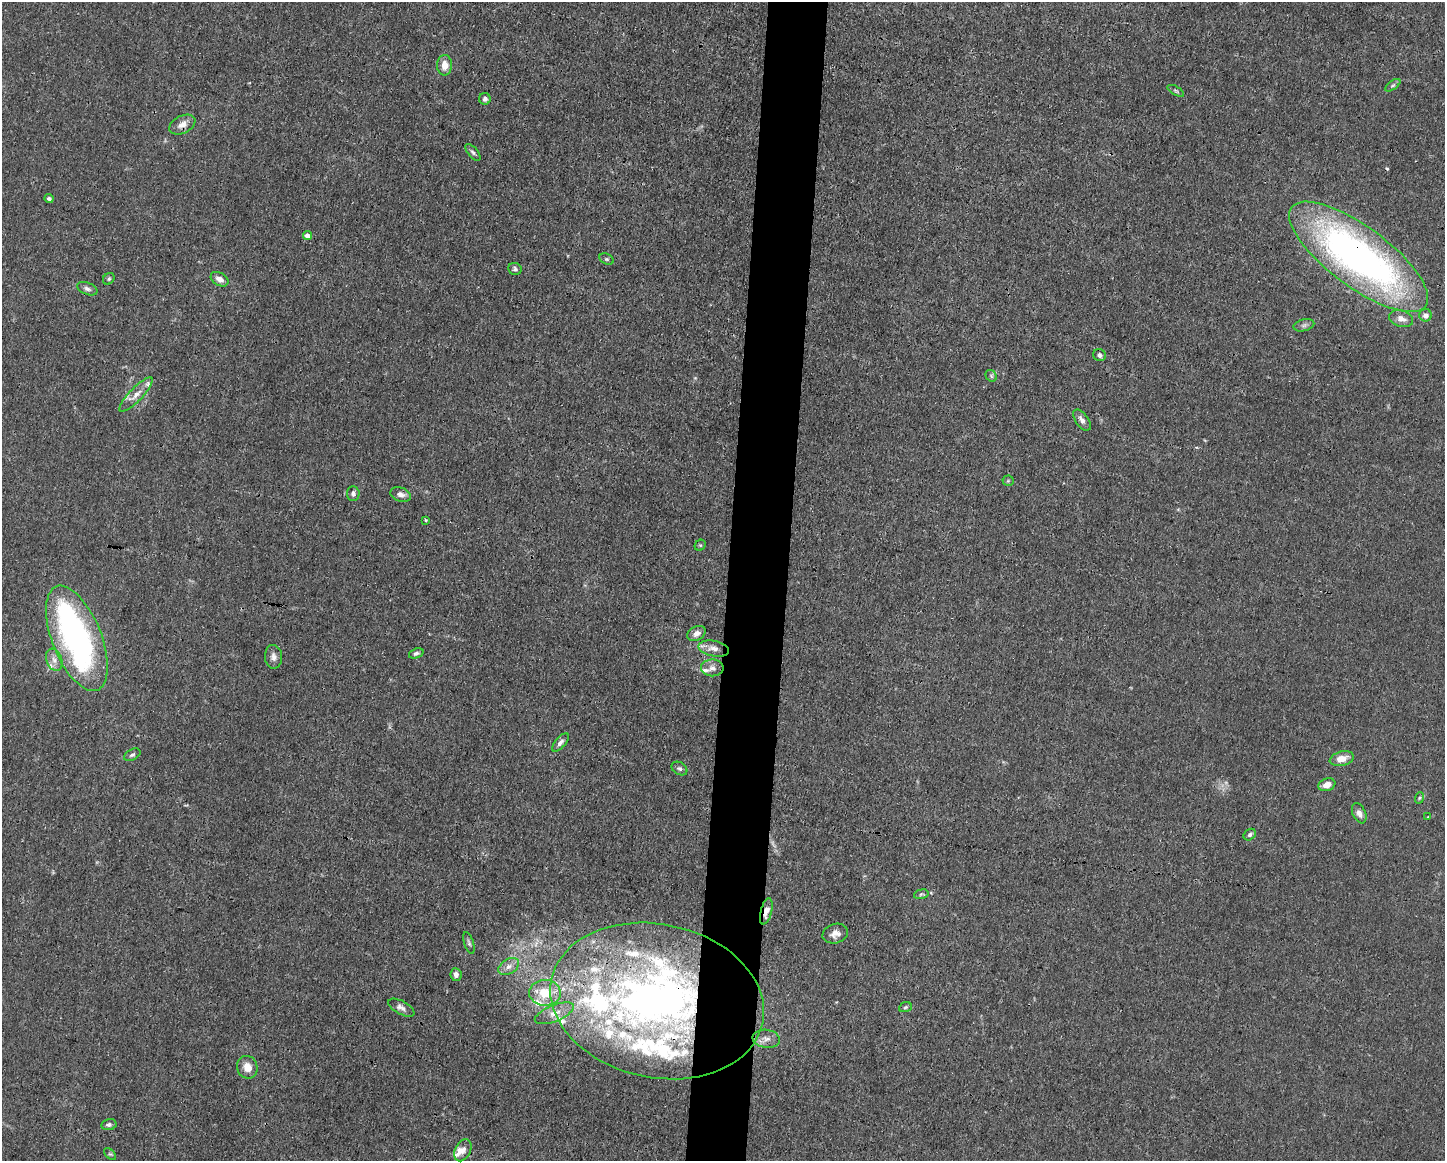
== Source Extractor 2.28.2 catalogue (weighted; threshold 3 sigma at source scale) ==
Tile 8 of 3 x 4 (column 2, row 3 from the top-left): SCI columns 1556-2998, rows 1161-2319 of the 4666 x 4638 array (HDU 1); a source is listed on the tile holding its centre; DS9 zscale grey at full resolution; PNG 1447 x 1163 px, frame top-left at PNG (2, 2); each listed source drawn as its Kron ellipse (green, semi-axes under 4 px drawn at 4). Shown black and unused: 4% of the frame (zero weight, under 3 of 4 exposures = <1% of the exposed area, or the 3 px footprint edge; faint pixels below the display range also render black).
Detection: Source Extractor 2.28.2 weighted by HDU 2 'WHT'; one run over the whole footprint, this tile lists its part. Background 0.0185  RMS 0.0025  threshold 0.0112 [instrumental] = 3 sigma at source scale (4.5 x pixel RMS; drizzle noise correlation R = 1.50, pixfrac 1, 0.05/0.05 arcsec/px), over >= 5 px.
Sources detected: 85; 3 inside a brighter object's white glare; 1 cosmic-ray / hot-pixel residue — neither listed nor drawn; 23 inside a brighter listed object's ellipse — not listed separately; the other 58 listed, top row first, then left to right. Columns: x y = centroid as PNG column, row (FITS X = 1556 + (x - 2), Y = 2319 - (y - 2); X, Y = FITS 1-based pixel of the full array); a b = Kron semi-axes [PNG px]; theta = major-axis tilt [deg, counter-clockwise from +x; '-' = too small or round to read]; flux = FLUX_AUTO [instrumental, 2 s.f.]
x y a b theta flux
445 65 10 7 88 2.8
1393 85 9 4 35 0.49
1176 91 9 4 -30 0.51
485 99 6 5 - 0.82
182 125 14 9 26 2
473 152 10 5 -49 0.63
49 199 4 4 - 0.56
307 236 4 4 - 2
1359 257 83 30 -36 120
606 259 8 5 -26 0.47
515 269 7 6 - 0.56
109 279 6 5 - 0.43
219 279 9 6 -31 1.6
87 289 10 6 -22 0.88
1426 315 6 6 - 1.2
1401 319 12 8 -16 1.8
1304 325 10 6 14 0.81
1100 355 6 6 - 0.65
991 376 6 5 - 0.47
136 395 22 7 46 2.5
1082 420 12 6 -55 1.3
1008 481 5 5 - 0.33
353 494 7 6 - 0.84
401 495 10 7 -17 1.4
426 520 3 2 - 0.27
700 545 6 5 - 0.38
696 633 9 7 30 1.5
77 638 56 24 -68 76
714 648 15 7 -12 1.9
416 653 7 5 20 0.63
273 657 12 8 -86 1.3
54 660 11 7 -71 1.5
712 668 11 8 -2 1.3
560 742 11 5 49 0.89
132 755 9 5 28 0.6
1342 759 12 7 14 2.7
679 769 8 6 -31 0.59
1327 785 9 6 19 1.8
1419 798 6 3 71 0.34
1359 813 11 6 -66 1.2
1428 817 3 3 - 0.24
1250 835 7 5 39 0.54
921 894 7 4 15 0.41
766 911 13 5 76 2.1
835 934 13 9 16 1.7
469 943 11 4 -72 0.64
509 966 11 7 32 1.6
456 975 6 5 - 1
545 993 16 13 -3 6.6
657 1001 108 77 -12 170
905 1007 6 5 - 0.4
401 1008 14 6 -28 1.3
554 1013 21 8 22 2.5
766 1039 14 9 -8 1.8
247 1067 11 10 - 3
109 1125 7 5 12 0.68
463 1150 12 7 64 1.5
110 1154 7 4 -43 0.41
Overlapping masked pixels (flux is a lower limit): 3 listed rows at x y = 1359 257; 766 911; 657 1001